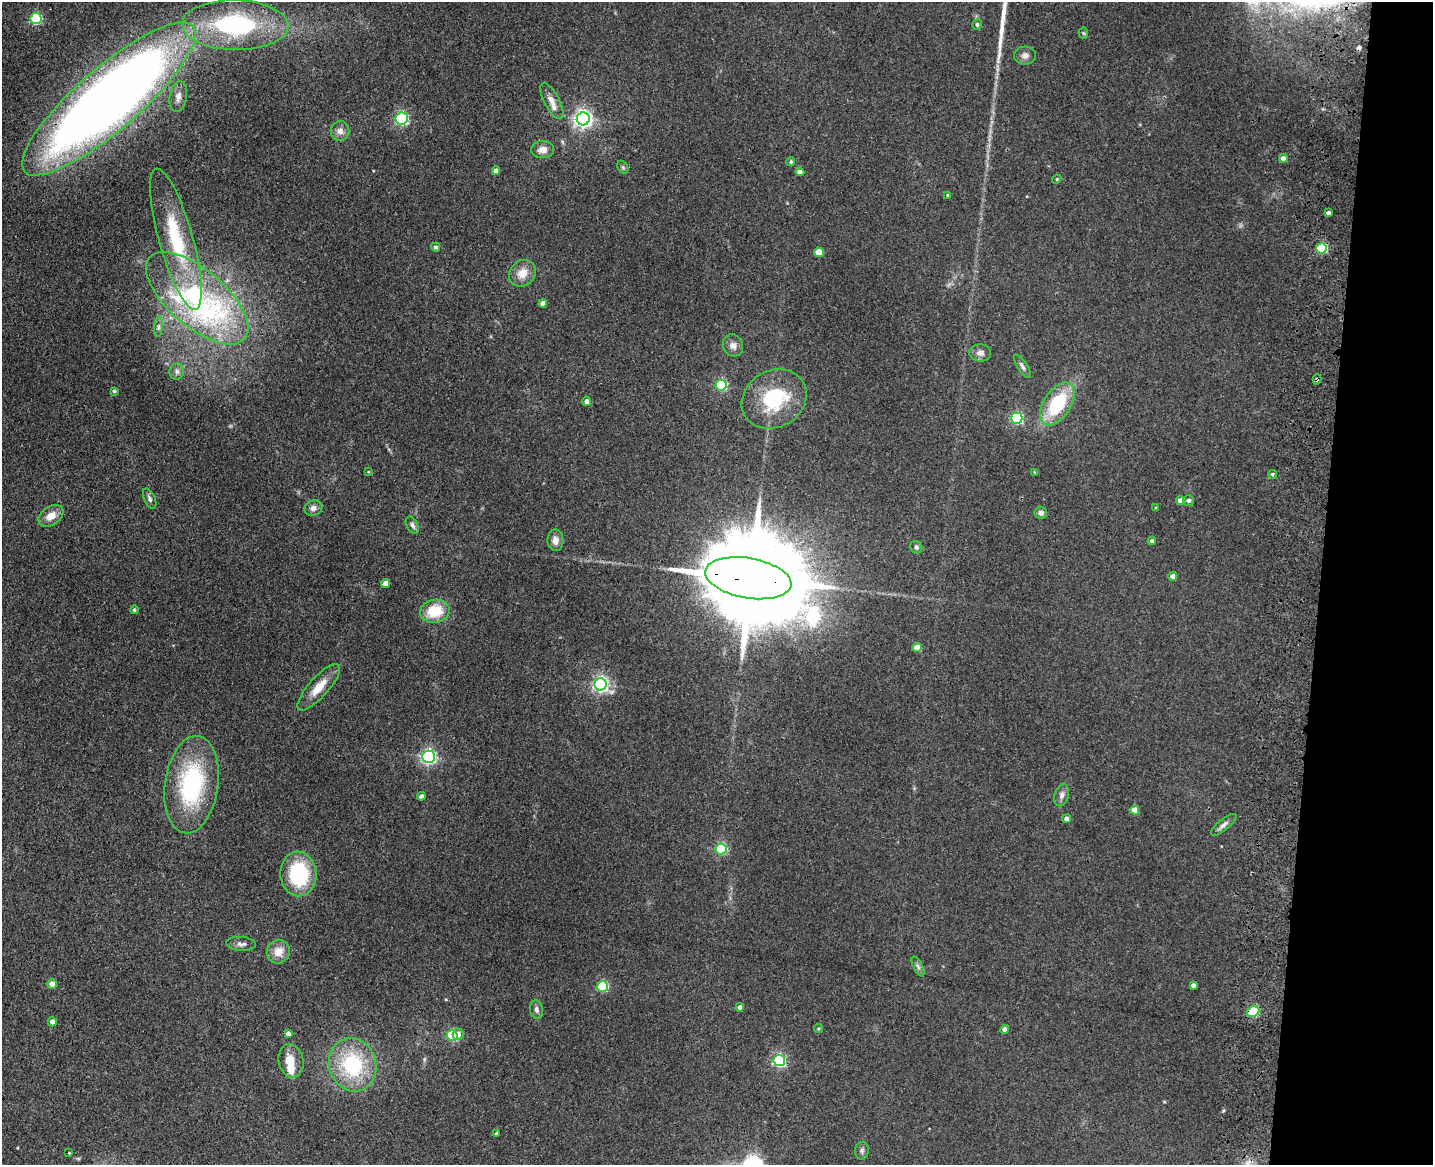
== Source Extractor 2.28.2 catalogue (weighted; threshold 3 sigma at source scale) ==
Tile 6 of 3 x 4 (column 3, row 2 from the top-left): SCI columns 3194-4624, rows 2344-3506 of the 4844 x 4686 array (HDU 1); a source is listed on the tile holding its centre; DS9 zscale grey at full resolution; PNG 1435 x 1167 px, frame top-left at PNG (2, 2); each listed source drawn as its Kron ellipse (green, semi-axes under 4 px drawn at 4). Shown black and unused: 8% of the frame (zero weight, under 3 of 4 exposures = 6% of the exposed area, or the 3 px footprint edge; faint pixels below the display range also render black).
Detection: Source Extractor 2.28.2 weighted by HDU 2 'WHT'; one run over the whole footprint, this tile lists its part. Background 0.0939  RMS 0.0065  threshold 0.0295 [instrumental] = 3 sigma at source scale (4.5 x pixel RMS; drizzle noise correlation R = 1.50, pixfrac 1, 0.05/0.05 arcsec/px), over >= 5 px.
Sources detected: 94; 1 too faint to see at this stretch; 1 inside a brighter object's white glare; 1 cosmic-ray / hot-pixel residue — neither listed nor drawn; the other 91 listed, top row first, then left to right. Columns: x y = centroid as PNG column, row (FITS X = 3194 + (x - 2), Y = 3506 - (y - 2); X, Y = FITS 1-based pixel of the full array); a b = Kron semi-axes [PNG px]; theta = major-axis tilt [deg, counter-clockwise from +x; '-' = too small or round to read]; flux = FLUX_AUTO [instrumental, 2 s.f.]
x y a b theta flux
36 19 5 5 - 69
977 24 5 4 - 1.3
235 25 53 25 -1 89
1083 33 5 5 - 0.8
1025 56 11 9 1 3.3
178 97 15 8 81 4.5
109 99 111 31 41 1000
552 101 20 7 -62 6.3
402 119 6 6 - 95
583 119 6 6 - 310
340 131 10 9 - 4.2
543 150 11 8 2 5.6
1283 158 4 4 - 5.2
791 162 4 4 - 1.1
623 167 7 5 -59 1.1
496 171 4 4 - 4.1
800 172 4 4 - 3.4
1057 179 5 4 - 0.64
948 195 3 3 - 0.85
1328 213 4 3 - 2.3
176 239 73 17 -74 52
436 247 5 4 - 1.7
1322 248 5 5 - 50
819 252 5 4 - 14
522 273 14 12 43 8.9
197 298 63 28 -41 180
543 303 4 4 - 4.3
158 327 10 4 85 1.8
733 345 11 10 - 4
980 353 11 8 -4 3.6
1022 366 13 5 -58 2.2
177 371 8 7 - 2.5
1317 379 5 4 - 1.3
721 385 5 5 - 73
114 391 3 3 - 1.1
774 399 34 28 30 45
587 401 4 4 - 3.3
1057 404 24 13 57 42
1017 418 5 5 - 85
368 472 4 2 - 0.47
1034 472 3 3 - 0.49
1272 474 4 4 - 1.2
150 499 11 5 -66 2.3
1181 501 4 4 - 5.6
1189 501 5 5 - 1.9
313 508 9 7 19 3.1
1156 508 4 4 - 0.82
1041 513 6 6 - 2.9
51 516 14 9 35 7.2
412 525 9 5 -60 2
555 540 11 8 -89 4.7
1152 541 4 4 - 1.9
916 547 6 5 - 1.4
1173 576 4 4 - 3.4
748 578 43 20 -10 21000
385 583 4 4 - 4.9
134 610 4 4 - 1.2
435 611 15 11 11 21
917 647 5 4 - 9.2
601 684 6 6 - 200
319 687 30 10 48 12
429 757 6 6 - 170
191 785 49 26 82 86
1062 795 11 7 74 3
421 796 4 4 - 2.4
1135 810 4 4 - 8.8
1067 819 4 4 - 3.2
1224 825 16 5 39 3.1
721 849 5 5 - 48
298 874 22 18 -86 53
241 944 15 7 -5 3.1
278 952 12 11 - 8.4
918 967 11 4 -63 1.8
52 984 5 5 - 6.2
1193 985 4 4 - 2.9
603 986 5 5 - 56
740 1007 4 4 - 2.7
537 1010 9 6 -81 2.5
1253 1012 6 5 - 39
52 1022 4 4 - 3.6
818 1029 4 4 - 0.82
1004 1029 4 4 - 2.8
288 1034 4 4 - 2.7
458 1034 6 5 - 3.5
452 1036 5 5 - 53
291 1061 17 12 -79 12
779 1061 6 5 - 110
353 1065 27 23 -71 53
497 1134 3 3 - 1.6
862 1151 9 6 87 1.9
69 1153 3 2 - 0.5
Overlapping masked pixels (flux is a lower limit): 5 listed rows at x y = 109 99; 1322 248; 1317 379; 748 578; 1253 1012